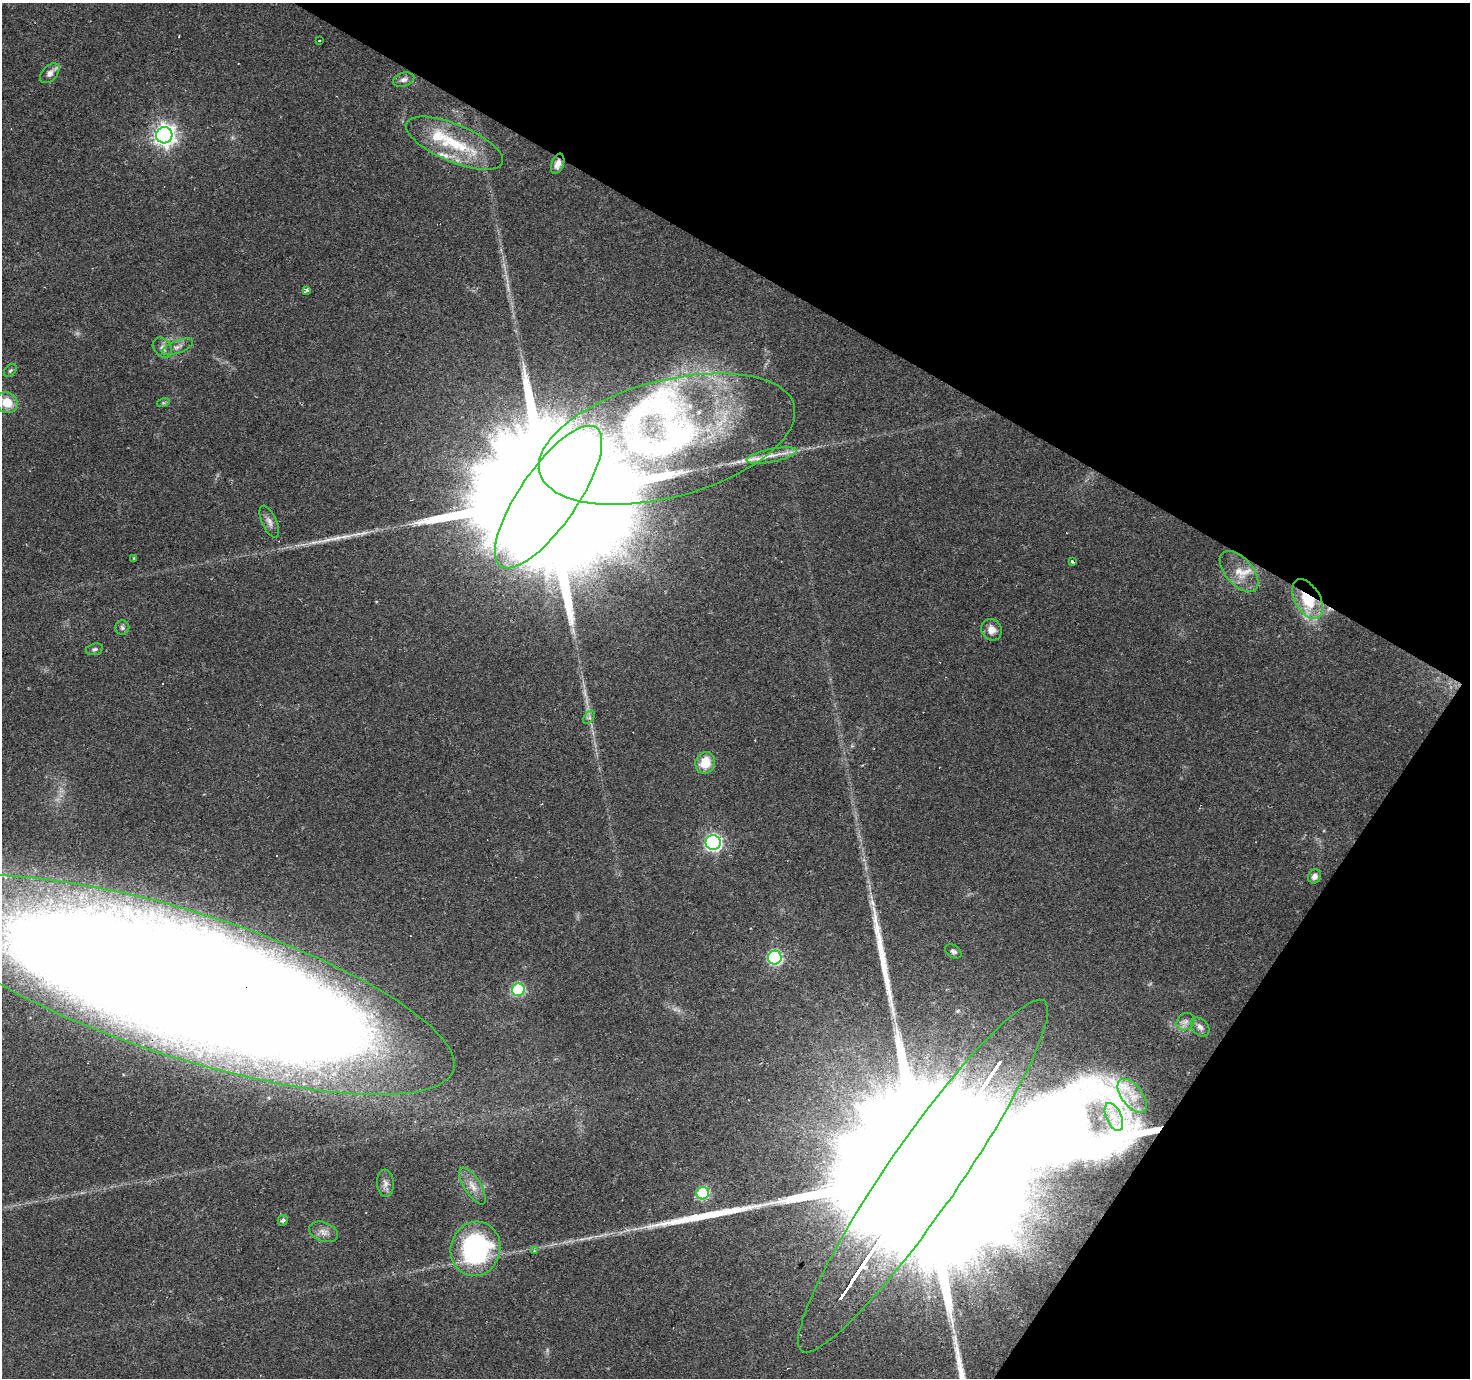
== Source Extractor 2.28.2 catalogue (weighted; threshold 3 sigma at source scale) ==
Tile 8 of 4 x 4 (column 4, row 2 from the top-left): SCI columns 4406-5873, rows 2940-4315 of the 5875 x 5945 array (HDU 1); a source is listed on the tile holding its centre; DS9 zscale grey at full resolution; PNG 1472 x 1380 px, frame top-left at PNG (2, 3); each listed source drawn as its Kron ellipse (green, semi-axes under 4 px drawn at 4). Shown black and unused: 28% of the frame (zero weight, under 2 of 3 exposures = <1% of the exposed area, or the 3 px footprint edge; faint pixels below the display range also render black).
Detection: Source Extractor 2.28.2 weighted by HDU 2 'WHT'; one run over the whole footprint, this tile lists its part. Background 0.0793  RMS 0.0058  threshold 0.0259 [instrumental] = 3 sigma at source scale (4.5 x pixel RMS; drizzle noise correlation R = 1.50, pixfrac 1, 0.0396/0.0396 arcsec/px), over >= 5 px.
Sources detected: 65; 1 inside a brighter object's white glare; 13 cosmic-ray / hot-pixel residue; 2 long thin detections or spike segments (spike, bleed or trail) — neither listed nor drawn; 6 inside a brighter listed object's ellipse — not listed separately; the other 43 listed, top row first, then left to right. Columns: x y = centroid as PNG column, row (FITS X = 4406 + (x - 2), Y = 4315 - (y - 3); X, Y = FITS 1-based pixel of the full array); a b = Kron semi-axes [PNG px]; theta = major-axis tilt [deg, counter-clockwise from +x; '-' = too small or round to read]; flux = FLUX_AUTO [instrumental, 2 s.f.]
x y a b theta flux
319 41 3 2 - 0.64
50 73 11 7 46 3.6
404 80 11 7 16 2.3
164 135 8 8 - 350
454 143 52 18 -23 35
558 164 10 6 70 4.1
306 290 4 3 - 10
177 347 16 6 21 3.2
162 348 11 8 -49 3
10 370 7 5 48 1.1
7 403 11 10 - 10
163 403 6 4 17 0.84
667 439 132 58 15 250
772 455 25 6 11 7
549 497 84 29 55 66000
269 522 17 7 -65 3.4
134 558 4 3 - 0.73
1072 561 3 3 - 5.2
1239 571 24 13 -48 10
1308 599 22 12 -59 26
122 628 7 7 - 1.5
991 630 11 10 - 5.3
94 649 9 5 15 1.3
589 717 7 4 55 1.4
705 763 11 9 68 12
713 842 7 7 - 150
1315 876 7 6 - 2.7
953 951 9 6 -33 1.6
775 958 7 7 - 85
186 985 280 72 -18 3900
518 990 6 6 - 62
1185 1022 9 8 - 2.9
1200 1027 11 7 -46 2.7
1132 1096 20 10 -53 8
1114 1117 15 7 -67 5.9
923 1176 213 35 55 170000
385 1183 13 8 -87 3.5
472 1186 21 8 -58 5.8
703 1193 6 6 - 56
283 1220 5 5 - 1.6
324 1232 15 9 -20 4.3
475 1249 27 24 72 88
534 1251 4 3 - 1.1
Overlapping masked pixels (flux is a lower limit): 5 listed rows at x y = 558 164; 549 497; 1308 599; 186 985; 923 1176
Isophote crosses this tile's border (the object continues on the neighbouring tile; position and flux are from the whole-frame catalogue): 1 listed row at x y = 186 985